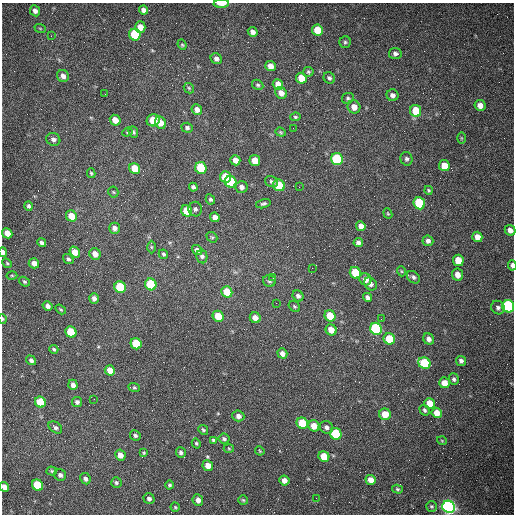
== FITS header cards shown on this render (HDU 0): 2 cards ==
NAXIS1  =                  512 /fastest changing axis
NAXIS2  =                  512 /next to fastest changing axis

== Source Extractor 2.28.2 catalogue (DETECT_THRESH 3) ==
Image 512 x 512 px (HDU 0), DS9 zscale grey, 1 PNG px = 1 image px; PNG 516 x 516 px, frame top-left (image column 1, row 512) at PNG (2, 3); each listed source drawn as its Kron ellipse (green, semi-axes under 4 px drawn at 4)
Background 1470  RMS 22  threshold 65.6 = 3 sigma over >= 5 px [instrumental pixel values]
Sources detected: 174; all 174 listed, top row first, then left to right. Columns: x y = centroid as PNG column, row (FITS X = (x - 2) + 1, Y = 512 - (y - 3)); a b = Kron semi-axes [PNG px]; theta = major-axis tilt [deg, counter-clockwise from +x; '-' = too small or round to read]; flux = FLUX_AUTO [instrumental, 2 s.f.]
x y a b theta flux
221 4 8 3 1 13000
143 10 4 4 - 5500
35 11 5 5 - 5600
140 27 6 5 - 15000
40 28 6 3 -20 1600
317 30 6 5 - 32000
253 32 5 4 - 6600
135 35 6 5 - 90000
51 36 3 2 - 1600
345 42 6 5 - 2600
182 45 5 4 - 2000
395 54 6 5 - 4700
216 59 6 5 - 5600
271 66 5 5 - 11000
308 72 5 5 - 2400
63 76 6 6 - 7100
301 78 5 5 - 22000
329 78 6 5 - 3300
278 84 5 5 - 14000
258 85 6 4 -30 2800
189 88 6 4 -48 2200
281 93 6 5 - 10000
105 94 2 2 - 810
392 95 6 6 - 5800
348 98 6 5 - 3000
480 105 5 5 - 12000
354 107 6 6 - 14000
197 109 5 5 - 8500
416 111 6 5 - 40000
295 117 5 4 - 2000
115 120 6 5 - 14000
153 120 7 6 - 35000
161 123 6 5 - 15000
187 128 6 5 - 3200
293 128 2 2 - 670
127 132 5 4 - 1800
133 132 6 4 -68 2400
281 132 5 4 - 1900
461 138 6 4 -89 1600
53 139 7 6 - 5300
337 159 6 6 - 150000
406 159 7 6 - 3700
235 160 5 5 - 11000
255 161 5 5 - 22000
444 166 5 5 - 20000
201 168 6 5 - 65000
135 169 6 5 - 32000
91 173 5 3 - 1900
225 177 5 5 - 44000
231 182 6 5 - 110000
271 182 7 5 -26 3600
279 185 6 5 - 51000
193 187 4 4 - 3800
242 187 6 5 - 6100
299 187 2 2 - 990
429 190 4 3 - 1800
113 192 5 5 - 2000
210 199 5 4 - 2800
419 203 6 5 - 110000
263 204 7 4 14 3100
29 206 5 4 - 3300
195 209 7 6 - 4100
187 211 6 5 - 33000
388 213 5 4 - 1700
71 216 6 5 - 23000
215 217 5 4 - 8600
361 226 5 4 - 8400
114 228 5 5 - 6000
510 230 6 5 - 8500
7 233 5 4 - 14000
212 237 6 4 -40 1900
477 237 5 5 - 11000
428 241 5 5 - 5300
42 243 5 4 - 4400
358 243 4 4 - 5100
151 247 6 4 -89 2200
197 250 5 4 - 5600
3 252 5 3 - 5600
75 252 6 5 - 17000
95 254 6 5 - 11000
163 254 5 4 - 2300
202 256 7 5 -79 4100
68 259 6 4 -36 3000
458 260 6 5 - 26000
7 263 5 4 - 1800
34 263 5 5 - 8600
512 265 5 3 - 6000
312 268 2 2 - 800
401 271 5 3 - 1500
355 273 6 5 - 42000
12 275 5 3 - 1500
457 275 6 5 - 11000
413 277 7 5 -43 3800
273 278 3 3 - 930
365 279 6 5 - 11000
269 281 6 5 - 3300
24 282 6 4 -38 2400
151 284 6 5 - 98000
370 284 7 5 -48 5400
120 287 6 5 - 84000
227 292 6 5 - 37000
298 296 6 5 - 4800
367 297 4 4 - 3900
94 298 5 5 - 5400
276 303 3 2 - 1200
48 306 5 4 - 5300
294 306 6 5 - 2200
508 306 6 6 - 280000
498 308 7 6 - 4200
61 309 6 4 -33 1900
218 316 6 5 - 32000
330 316 6 5 - 40000
255 318 6 5 - 11000
3 319 5 3 - 1500
381 319 2 2 - 890
376 329 6 5 - 200000
331 330 6 5 - 16000
71 332 6 5 - 66000
389 339 6 5 - 50000
429 339 6 5 - 6400
136 344 6 5 - 55000
54 349 4 3 - 2300
282 353 5 4 - 7100
31 360 5 4 - 3700
461 361 5 5 - 4200
424 363 6 5 - 110000
110 370 5 5 - 17000
454 379 6 5 - 3300
444 383 5 5 - 15000
73 385 5 4 - 6900
134 387 6 4 -16 2100
94 399 2 2 - 720
40 402 6 5 - 48000
77 402 5 5 - 4100
430 403 5 5 - 25000
425 410 6 4 -59 3000
437 413 5 5 - 16000
385 414 6 5 - 22000
238 416 6 5 - 6500
302 423 6 5 - 51000
314 426 6 5 - 17000
55 427 7 5 -36 3800
326 427 7 6 - 5200
203 430 5 4 - 2100
336 434 6 5 - 99000
135 435 5 5 - 3500
224 439 5 5 - 3100
213 440 4 3 - 2200
442 441 5 3 - 1200
196 443 5 4 - 1900
229 448 5 3 - 1300
260 451 5 3 - 1500
181 452 5 5 - 3900
144 453 4 3 - 1600
120 455 5 5 - 11000
324 456 5 5 - 28000
208 466 5 5 - 13000
52 471 5 4 - 2000
60 475 6 5 - 3800
85 479 6 5 - 4600
371 480 5 5 - 13000
284 481 5 5 - 8400
116 483 5 5 - 2900
37 485 6 5 - 75000
169 485 4 4 - 2500
4 487 5 4 - 8700
397 489 5 4 - 2000
316 498 2 2 - 3600
149 499 6 5 - 4600
198 500 6 5 - 7900
243 500 5 5 - 2000
431 506 5 5 - 2300
175 507 4 4 - 1800
449 507 6 6 - 710000
At the frame edge (FLAGS 8, measured only in part): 8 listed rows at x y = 221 4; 510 230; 3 252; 512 265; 508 306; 3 319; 4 487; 449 507